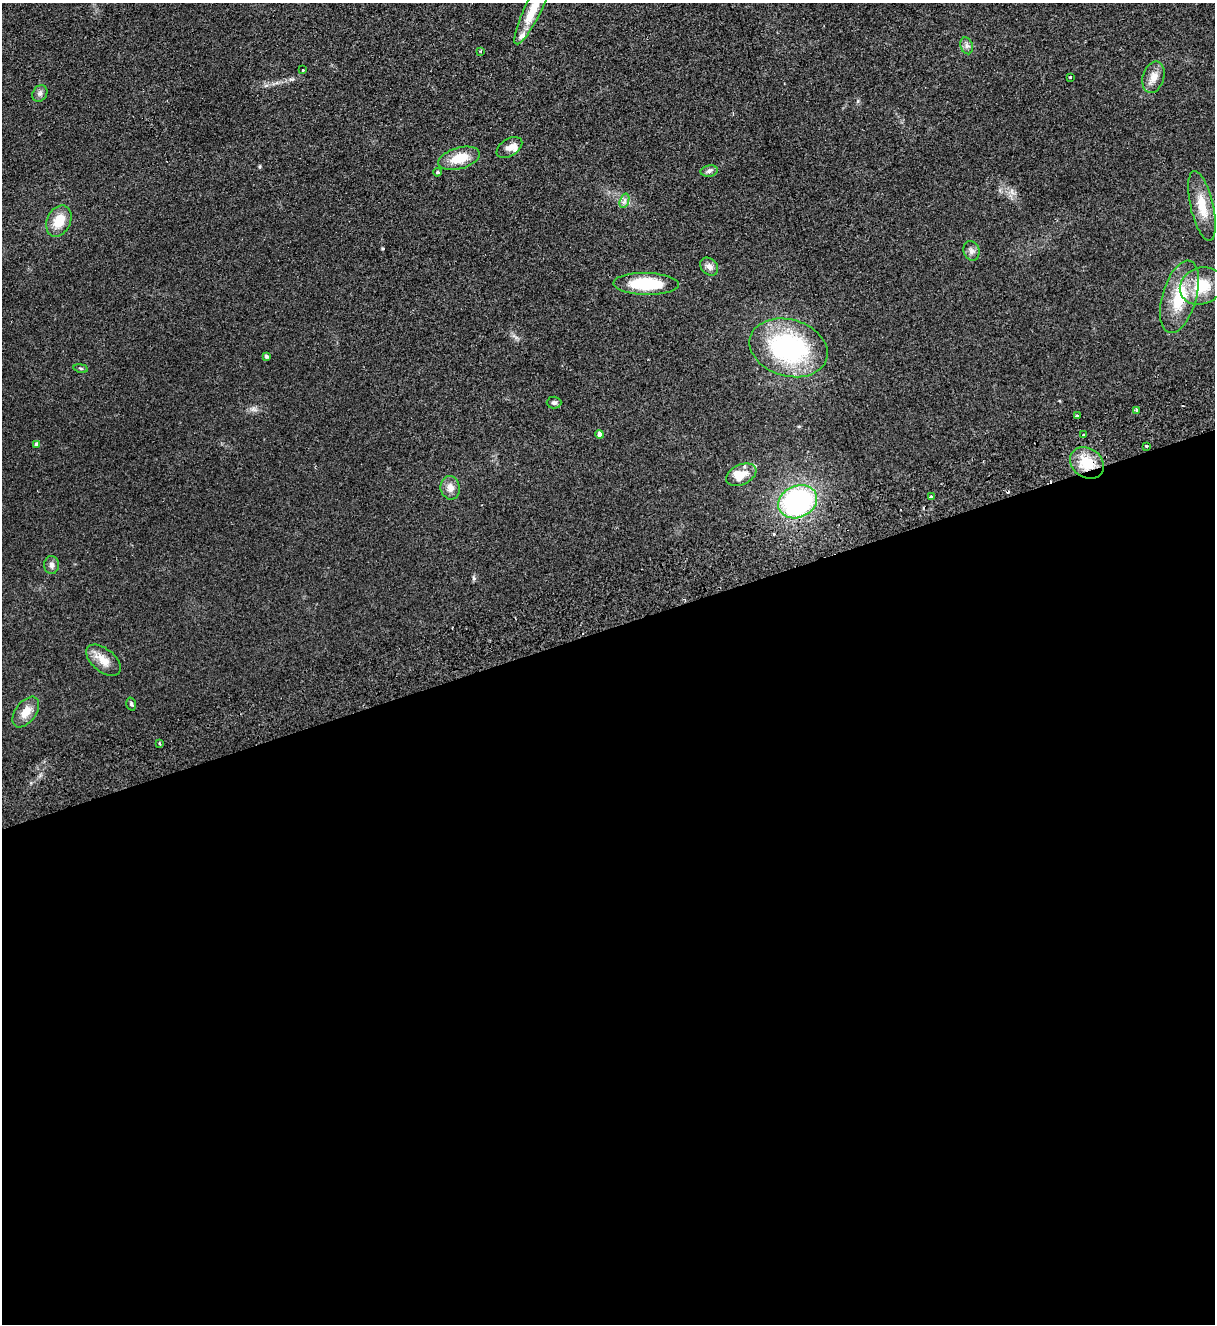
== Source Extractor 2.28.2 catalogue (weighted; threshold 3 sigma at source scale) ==
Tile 15 of 4 x 4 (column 3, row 4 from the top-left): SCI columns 2719-3931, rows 57-1378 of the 5314 x 5400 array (HDU 1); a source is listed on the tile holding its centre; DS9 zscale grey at full resolution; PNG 1217 x 1326 px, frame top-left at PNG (2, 3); each listed source drawn as its Kron ellipse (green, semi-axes under 4 px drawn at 4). Shown black and unused: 53% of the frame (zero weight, under 2 of 3 exposures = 3% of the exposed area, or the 3 px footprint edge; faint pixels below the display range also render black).
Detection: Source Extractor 2.28.2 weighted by HDU 2 'WHT'; one run over the whole footprint, this tile lists its part. Background 0.0777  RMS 0.01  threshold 0.0467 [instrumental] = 3 sigma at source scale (4.5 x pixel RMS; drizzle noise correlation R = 1.50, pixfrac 1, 0.05/0.05 arcsec/px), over >= 5 px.
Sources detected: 45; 3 cosmic-ray / hot-pixel residue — neither listed nor drawn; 3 inside a brighter listed object's ellipse — not listed separately; the other 39 listed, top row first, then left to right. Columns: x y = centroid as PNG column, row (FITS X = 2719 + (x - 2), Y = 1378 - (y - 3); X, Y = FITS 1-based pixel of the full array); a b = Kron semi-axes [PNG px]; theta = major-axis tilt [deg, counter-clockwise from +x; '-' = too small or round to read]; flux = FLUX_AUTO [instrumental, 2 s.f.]
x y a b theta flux
533 9 39 8 64 24
967 46 9 6 -72 3.2
480 51 3 3 - 1.2
303 70 3 3 - 2.3
1070 77 3 3 - 2.1
1153 77 16 10 73 9.5
40 93 9 7 57 3.3
509 148 14 8 33 6.9
459 158 21 10 16 22
709 171 8 5 11 2.8
437 172 4 4 - 1.4
624 201 7 4 71 2.7
1202 206 36 11 -77 21
59 221 16 11 64 20
971 251 10 8 -74 4.2
709 266 10 8 -45 4.7
646 284 33 11 -1 48
1201 286 22 18 22 29
1179 297 37 17 74 40
788 348 40 28 -16 130
266 356 4 4 - 2.2
81 368 7 3 -9 1.4
554 403 7 6 - 2.4
1136 410 4 3 - 2.8
1077 415 3 2 - 1.2
600 434 4 4 - 6.4
1083 435 3 3 - 1.3
37 444 4 4 - 3.3
1146 446 3 3 - 2.7
1087 463 18 14 -35 25
741 475 16 10 24 11
450 488 12 9 -80 7.2
931 497 3 3 - 2.5
798 502 20 16 24 150
51 565 9 7 -88 3.6
103 660 20 11 -39 13
131 704 6 4 -75 1.7
26 712 17 10 53 11
160 743 4 3 - 1.5
Overlapping masked pixels (flux is a lower limit): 2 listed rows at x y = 1087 463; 798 502
Isophote crosses this tile's border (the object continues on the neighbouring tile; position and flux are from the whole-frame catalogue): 1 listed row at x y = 533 9